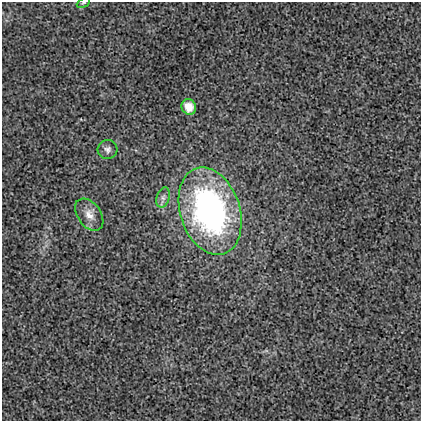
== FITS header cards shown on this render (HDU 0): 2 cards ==
NAXIS1  =                  419
NAXIS2  =                  419

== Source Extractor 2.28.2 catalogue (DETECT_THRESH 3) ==
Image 419 x 419 px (HDU 0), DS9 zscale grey, 1 PNG px = 1 image px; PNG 423 x 423 px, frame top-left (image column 1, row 419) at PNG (2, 2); each listed source drawn as its Kron ellipse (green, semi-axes under 4 px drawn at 4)
Background 8.36e-04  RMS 0.017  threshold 0.0517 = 3 sigma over >= 5 px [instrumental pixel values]
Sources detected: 6; all 6 listed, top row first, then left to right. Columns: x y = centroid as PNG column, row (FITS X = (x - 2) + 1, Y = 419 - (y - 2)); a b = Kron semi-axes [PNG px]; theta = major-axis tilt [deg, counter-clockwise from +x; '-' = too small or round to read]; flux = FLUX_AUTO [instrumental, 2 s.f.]
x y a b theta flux
83 3 7 4 26 1.5
189 107 8 7 - 16
107 149 10 9 - 5.1
163 197 10 6 73 4.9
210 211 45 29 -72 370
89 215 18 11 -54 13
At the frame edge (FLAGS 8, measured only in part): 1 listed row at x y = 83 3